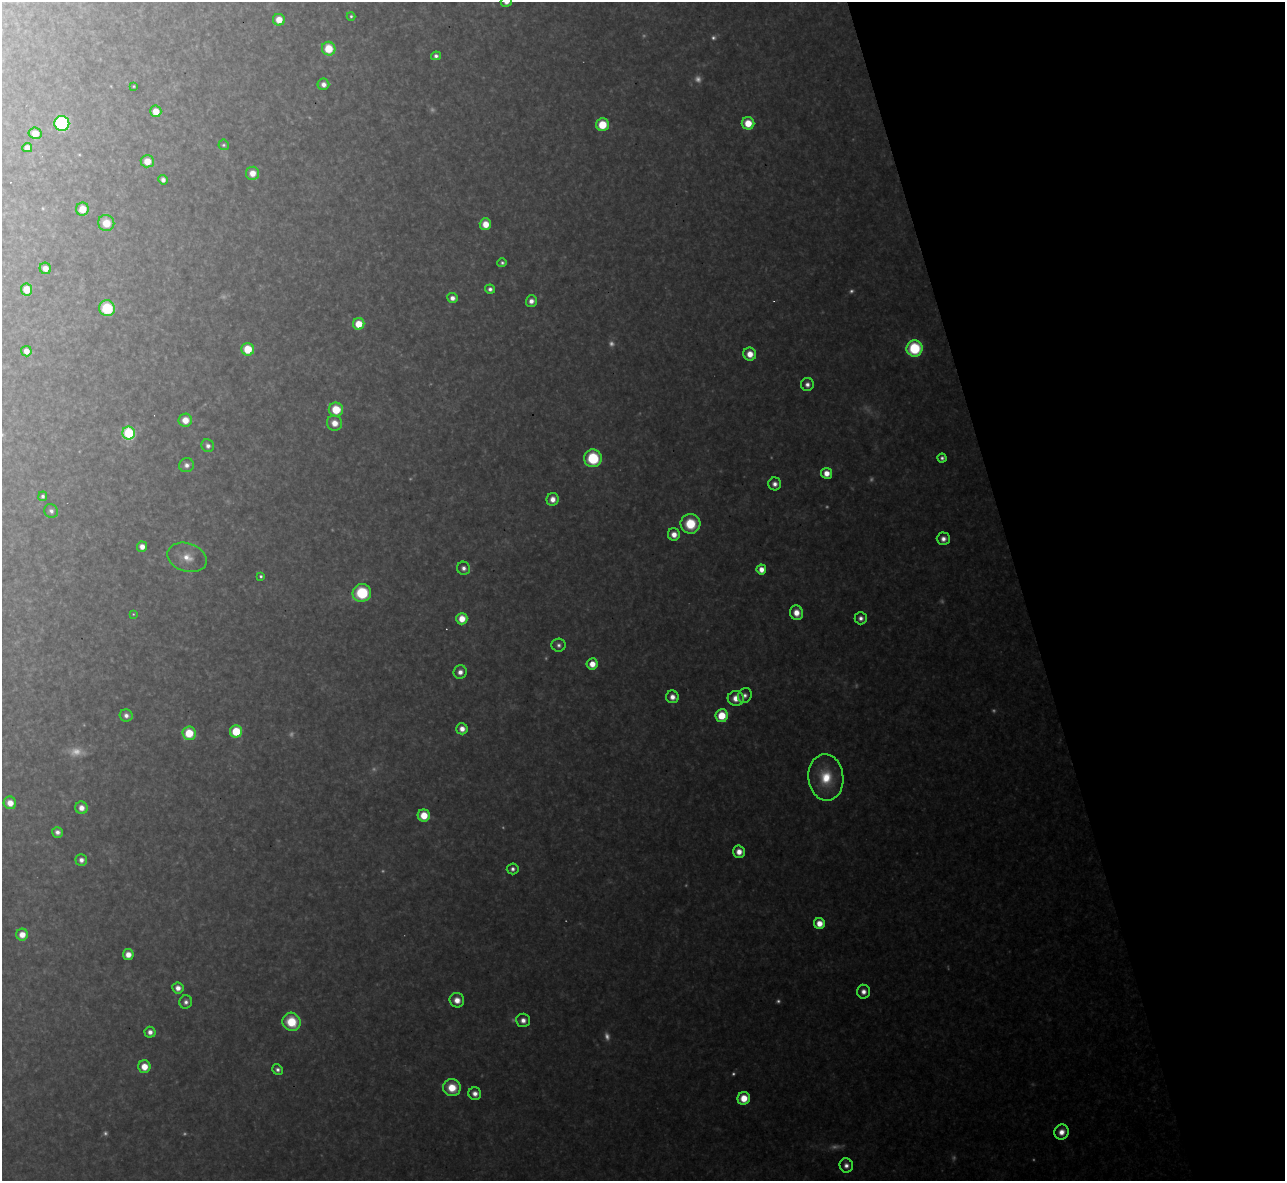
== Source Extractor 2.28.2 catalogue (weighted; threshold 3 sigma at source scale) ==
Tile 12 of 4 x 4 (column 4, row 3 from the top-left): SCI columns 3851-5133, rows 1320-2498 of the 5133 x 5115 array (HDU 1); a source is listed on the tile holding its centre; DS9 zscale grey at full resolution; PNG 1287 x 1183 px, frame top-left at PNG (2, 2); each listed source drawn as its Kron ellipse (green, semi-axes under 4 px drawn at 4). Shown black and unused: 21% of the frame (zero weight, under 3 of 4 exposures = <1% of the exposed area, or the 3 px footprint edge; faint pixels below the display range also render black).
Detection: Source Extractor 2.28.2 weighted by HDU 2 'WHT'; one run over the whole footprint, this tile lists its part. Background 0.334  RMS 0.02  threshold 0.0884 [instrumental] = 3 sigma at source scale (4.5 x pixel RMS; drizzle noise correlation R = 1.50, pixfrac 1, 0.05/0.05 arcsec/px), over >= 5 px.
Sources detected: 130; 34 too faint to see at this stretch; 1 cosmic-ray / hot-pixel residue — neither listed nor drawn; the other 95 listed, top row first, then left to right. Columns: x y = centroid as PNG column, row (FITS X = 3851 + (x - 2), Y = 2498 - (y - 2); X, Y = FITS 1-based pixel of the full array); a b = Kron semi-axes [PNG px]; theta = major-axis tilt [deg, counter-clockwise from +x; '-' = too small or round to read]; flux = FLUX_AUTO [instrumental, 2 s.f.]
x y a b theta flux
506 2 5 5 - 16
351 16 4 4 - 4.4
279 20 6 6 - 32
329 49 7 6 - 69
436 56 5 4 - 8.4
323 84 6 5 - 14
134 86 3 3 - 2.3
156 111 6 5 - 29
62 123 7 7 - 330
748 123 6 6 - 50
602 125 6 6 - 71
35 133 6 5 - 34
224 145 5 5 - 4.2
27 148 5 4 - 20
147 161 6 6 - 35
252 173 6 6 - 28
163 180 5 4 - 10
82 209 6 6 - 40
106 223 8 8 - 47
485 224 6 6 - 36
502 263 4 4 - 5.2
45 268 6 5 - 20
27 289 6 5 - 41
490 289 5 4 - 8.7
452 298 5 5 - 15
531 301 5 5 - 15
107 308 8 7 - 130
359 324 6 5 - 52
914 348 8 8 - 160
248 349 6 6 - 65
26 351 5 5 - 19
750 354 6 6 - 32
807 384 6 6 - 11
336 410 7 7 - 69
185 420 7 6 - 31
334 423 8 7 - 28
129 433 6 6 - 250
208 446 7 6 - 11
593 458 9 8 - 120
942 458 4 4 - 6.7
187 465 7 7 - 12
827 473 5 5 - 26
775 484 6 6 - 13
43 496 5 4 - 5.4
553 499 6 6 - 20
51 511 7 6 - 9
690 524 10 10 - 87
674 534 6 6 - 22
943 539 6 6 - 14
142 547 5 5 - 18
187 557 20 14 -17 41
464 568 7 6 - 10
761 569 5 5 - 26
261 576 4 4 - 4.9
362 593 9 9 - 120
796 613 7 6 - 26
133 614 4 4 - 2.4
861 618 6 6 - 11
462 619 6 5 - 36
559 645 7 6 - 8
592 664 6 5 - 29
460 672 7 6 - 14
745 695 8 6 63 9.5
672 697 6 6 - 18
736 698 8 7 - 27
126 715 6 6 - 12
722 716 6 6 - 63
462 729 5 5 - 19
236 731 6 6 - 92
189 733 6 6 - 74
826 777 23 17 -84 84
10 803 6 6 - 27
81 808 6 6 - 20
424 815 6 6 - 49
57 832 5 5 - 11
739 852 6 6 - 24
81 860 6 6 - 13
513 869 6 5 - 8.5
819 923 5 5 - 31
22 935 6 6 - 27
128 954 5 5 - 23
178 988 5 5 - 17
863 992 7 6 - 16
457 1000 7 7 - 25
186 1002 6 6 - 9.1
523 1020 7 6 - 16
291 1022 9 9 - 89
150 1032 5 5 - 14
144 1067 6 6 - 37
278 1070 5 5 - 8.1
452 1088 9 8 - 57
475 1094 6 6 - 16
744 1098 6 6 - 46
1062 1132 8 7 - 22
846 1165 7 6 - 12
Isophote crosses this tile's border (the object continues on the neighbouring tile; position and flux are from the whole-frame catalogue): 1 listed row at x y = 506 2